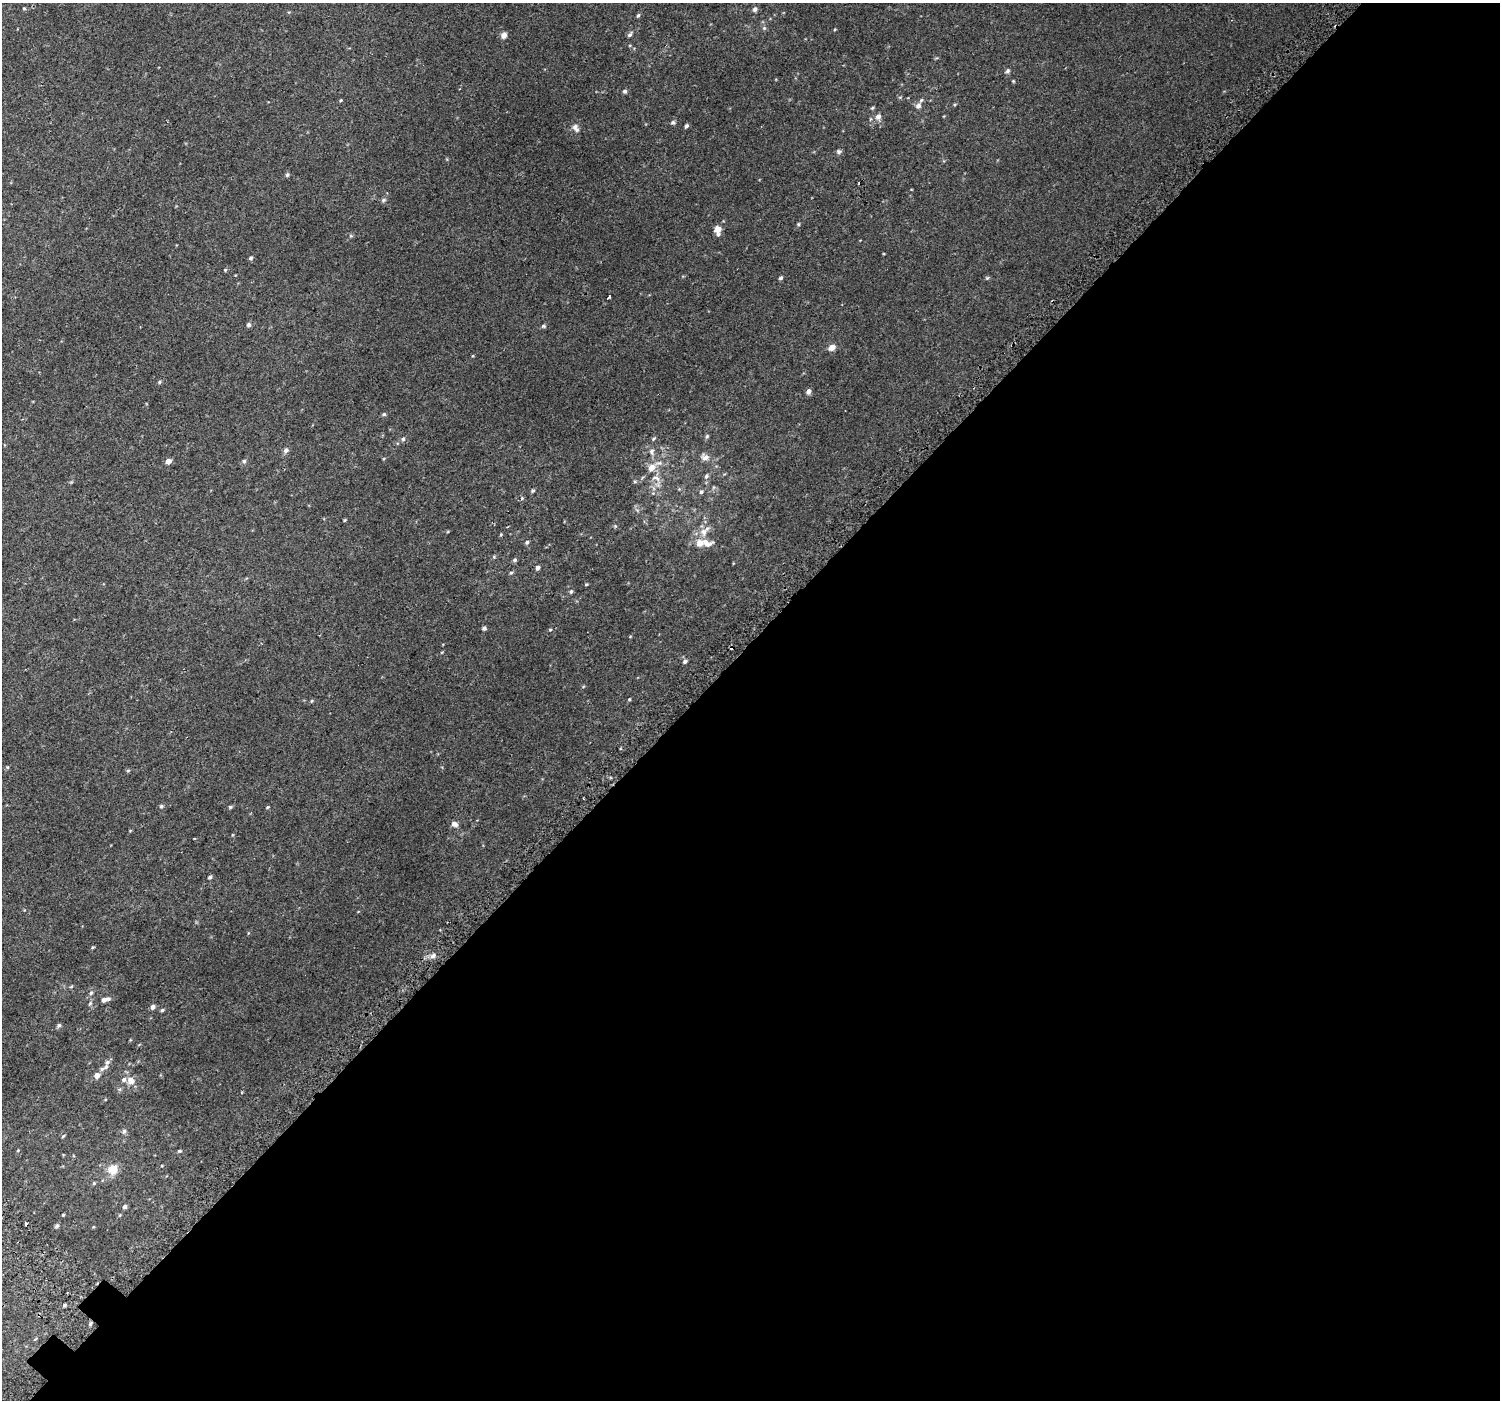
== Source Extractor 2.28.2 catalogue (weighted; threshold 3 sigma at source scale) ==
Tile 12 of 4 x 4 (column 4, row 3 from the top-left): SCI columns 4543-6040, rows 1696-3093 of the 6103 x 6117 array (HDU 1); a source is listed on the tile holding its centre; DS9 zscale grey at full resolution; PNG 1502 x 1402 px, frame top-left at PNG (2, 3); no overlay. Shown black and unused: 54% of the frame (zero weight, under 2 of 3 exposures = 3% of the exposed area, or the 3 px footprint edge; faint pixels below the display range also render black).
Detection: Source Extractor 2.28.2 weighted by HDU 2 'WHT'; one run over the whole footprint, this tile lists its part. Background 0.017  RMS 0.0079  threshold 0.0354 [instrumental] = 3 sigma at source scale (4.5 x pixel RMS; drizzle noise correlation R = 1.50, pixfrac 1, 0.0396/0.0396 arcsec/px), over >= 5 px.
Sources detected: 105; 2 cosmic-ray / hot-pixel residue — not listed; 6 inside a brighter listed object's ellipse — not listed separately; the other 97 listed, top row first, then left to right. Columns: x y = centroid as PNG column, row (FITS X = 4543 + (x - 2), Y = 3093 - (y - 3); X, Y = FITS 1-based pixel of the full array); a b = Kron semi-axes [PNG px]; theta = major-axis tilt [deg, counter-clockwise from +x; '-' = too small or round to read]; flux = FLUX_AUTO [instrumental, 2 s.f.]
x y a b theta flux
24 8 4 4 - 0.74
755 9 6 6 - 1.8
638 15 6 4 61 1.1
764 28 5 5 - 0.97
504 35 8 6 47 3.2
630 35 7 5 48 1.5
1008 71 7 5 42 1.3
1013 81 4 4 - 0.65
625 91 6 5 - 1.3
341 100 4 3 - 0.78
918 105 8 6 35 2.5
872 108 5 3 - 0.79
878 117 7 6 - 3.3
673 122 6 5 - 1.3
686 126 6 4 59 1.3
575 128 11 7 -58 3.1
839 152 6 6 - 1.5
287 175 5 5 - 1
383 200 7 5 28 1.3
798 224 4 4 - 0.77
718 229 6 6 - 5.8
351 236 6 4 -18 0.83
251 258 5 5 - 1.2
225 270 4 4 - 0.8
781 278 4 4 - 1.5
609 296 4 3 - 5.9
249 325 6 5 - 1.8
543 326 6 5 - 1.1
832 347 8 7 - 3.9
159 382 5 4 - 0.9
808 391 5 4 - 3.1
384 414 6 4 13 1.1
707 436 5 5 - 1
653 438 6 4 36 1
403 439 5 5 - 1.3
286 450 7 6 - 2.3
652 451 9 6 78 2.4
705 457 11 9 -17 3.7
168 461 5 4 - 5.6
244 461 6 5 - 1.3
651 467 8 7 - 6.4
706 476 7 5 53 1.5
656 478 15 7 -23 4.5
635 481 5 4 - 0.86
533 490 5 4 - 1.1
701 492 5 5 - 1.4
522 498 4 4 - 0.8
345 520 4 3 - 0.7
615 526 4 4 - 0.76
704 531 17 10 46 6.9
501 534 4 4 - 0.62
527 542 5 4 - 1.3
707 543 18 11 -7 7.1
494 557 5 3 - 0.59
515 560 5 5 - 1.2
537 568 4 4 - 2.7
511 573 5 4 - 0.9
586 584 4 3 - 0.71
571 592 6 4 62 1
484 628 5 4 - 1.3
550 630 5 3 - 0.65
630 636 4 3 - 0.52
685 661 6 5 - 1.9
629 699 4 3 - 0.69
312 701 5 3 - 0.7
7 767 5 4 - 0.75
128 770 5 3 - 0.76
161 806 5 5 - 1.1
230 807 5 5 - 0.9
267 807 5 4 - 0.74
454 824 7 6 - 3.2
194 838 3 3 - 1.7
210 877 5 4 - 1.1
93 947 5 3 - 0.75
433 956 8 6 38 2.6
71 987 5 3 - 0.73
91 993 6 5 - 1.3
105 1000 10 5 11 3.6
90 1003 6 5 - 1.1
153 1007 5 4 - 2.5
162 1010 4 4 - 1
59 1025 6 5 - 1.3
106 1067 7 6 - 1.9
97 1075 6 5 - 4.8
131 1080 11 9 -46 5.4
124 1131 7 5 74 1.5
63 1136 5 4 - 0.91
18 1150 5 3 - 0.54
180 1151 6 4 18 0.85
113 1169 12 10 22 9.2
94 1183 4 4 - 0.83
125 1207 5 4 - 1.7
63 1215 3 3 - 0.69
57 1226 7 5 41 1.2
64 1305 4 3 - 1.2
90 1324 5 4 - 1
35 1339 5 3 - 0.7